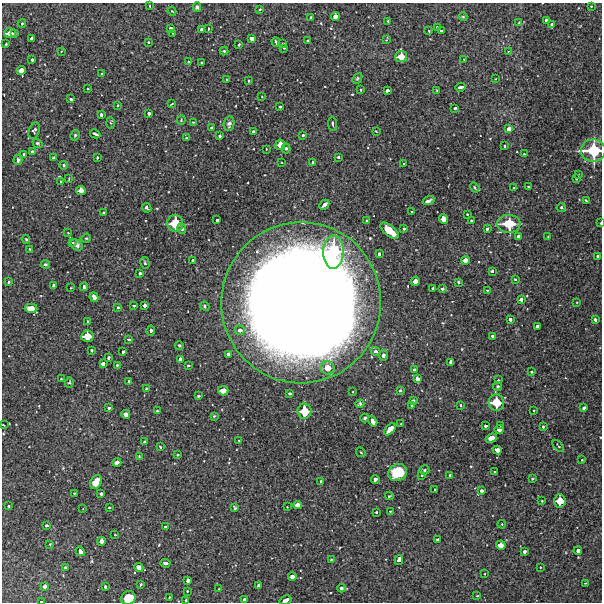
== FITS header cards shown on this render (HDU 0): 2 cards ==
NAXIS1  =                  600 / Width of image
NAXIS2  =                  600 / Height of image

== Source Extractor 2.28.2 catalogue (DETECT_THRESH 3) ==
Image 600 x 600 px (HDU 0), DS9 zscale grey, 1 PNG px = 1 image px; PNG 604 x 604 px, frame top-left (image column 1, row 600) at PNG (2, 3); each listed source drawn as its Kron ellipse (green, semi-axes under 4 px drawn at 4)
Background 3480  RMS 220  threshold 657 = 3 sigma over >= 5 px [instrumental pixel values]
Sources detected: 281; all 281 listed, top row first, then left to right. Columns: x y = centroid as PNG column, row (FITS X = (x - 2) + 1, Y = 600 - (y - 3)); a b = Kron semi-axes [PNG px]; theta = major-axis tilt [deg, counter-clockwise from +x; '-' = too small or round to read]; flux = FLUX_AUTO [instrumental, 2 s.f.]
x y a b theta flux
150 6 3 2 - 1.1e+04
591 6 3 2 - 8.5e+03
197 7 4 4 - 3.9e+04
260 9 3 3 - 1.6e+04
172 11 4 3 - 9.9e+03
335 17 4 4 - 1.0e+05
463 17 4 4 - 1.7e+04
310 18 3 3 - 2.3e+04
546 20 3 3 - 2.8e+04
388 21 3 2 - 1.1e+04
22 23 4 3 - 2.2e+04
519 23 3 3 - 1.3e+04
552 24 4 3 - 2.8e+04
438 27 3 3 - 2.9e+04
170 28 3 3 - 3.9e+04
208 29 3 2 - 1.4e+04
202 30 4 3 - 5.8e+04
429 31 3 2 - 1.4e+04
441 31 3 2 - 2.0e+04
10 33 6 5 - 1.8e+05
15 33 3 2 - 2.6e+04
172 33 2 2 - 8.9e+03
252 38 4 4 - 8.8e+04
32 39 4 3 - 6.3e+04
386 39 4 2 - 1.1e+04
308 41 3 3 - 2.0e+04
148 42 3 3 - 1.2e+04
276 42 4 2 - 2.2e+04
283 43 2 2 - 1.1e+04
6 44 3 3 - 1.4e+04
239 45 3 2 - 1.3e+04
284 48 2 2 - 9.5e+03
61 51 3 2 - 1.1e+04
224 51 4 4 - 1.9e+04
508 51 3 2 - 9.6e+03
401 57 6 5 - 2.1e+05
32 60 3 3 - 2.9e+04
464 60 3 2 - 9.6e+03
189 61 3 2 - 1.3e+04
201 63 3 2 - 1.4e+04
21 70 4 4 - 1.2e+05
102 73 3 3 - 1.6e+04
357 78 6 4 49 2.2e+04
495 79 3 2 - 1.2e+04
226 80 3 3 - 1.7e+04
249 81 3 2 - 1.5e+04
460 87 5 3 - 3.9e+04
88 89 2 2 - 1.2e+04
361 90 3 2 - 1.4e+04
437 90 3 2 - 9.6e+03
387 91 4 3 - 5.5e+04
262 97 2 2 - 8.1e+03
71 99 3 3 - 2.2e+04
172 104 4 2 - 1.3e+04
118 105 3 2 - 1.7e+04
280 107 3 3 - 1.9e+04
455 108 3 2 - 3.0e+04
149 113 3 3 - 3.3e+04
101 115 4 3 - 3.0e+04
181 120 5 4 - 1.7e+04
193 122 3 3 - 1.3e+04
110 123 5 4 - 1.9e+04
229 124 7 5 79 5.3e+04
333 124 7 3 -85 2.0e+04
211 128 3 2 - 1.1e+04
509 129 4 4 - 9.3e+04
34 131 8 5 71 3.5e+04
253 131 3 2 - 1.7e+04
376 131 4 2 - 1.0e+04
95 134 5 3 - 3.2e+04
75 135 5 4 - 1.9e+04
303 135 3 3 - 1.8e+04
220 136 3 3 - 4.2e+04
186 138 3 3 - 1.6e+04
37 143 5 4 - 2.0e+04
280 145 5 5 - 1.7e+05
504 146 3 3 - 2.8e+04
286 148 5 4 - 2.3e+04
266 149 3 2 - 1.0e+04
593 150 12 11 - 8.0e+05
32 151 3 2 - 1.6e+04
24 154 3 3 - 2.6e+04
524 154 3 2 - 1.4e+04
338 157 3 3 - 2.3e+04
54 158 3 3 - 2.1e+04
97 158 3 2 - 2.3e+04
18 160 5 4 - 4.2e+04
282 162 2 2 - 1.2e+04
312 162 3 3 - 2.1e+04
404 164 2 2 - 1.2e+04
64 165 4 4 - 2.0e+04
578 175 3 2 - 8.4e+03
577 178 3 3 - 2.9e+04
69 179 3 2 - 1.1e+04
61 181 3 2 - 1.7e+04
514 187 3 2 - 1.6e+04
528 187 3 2 - 1.3e+04
475 188 5 3 - 1.8e+04
81 190 5 4 - 1.4e+05
428 201 6 3 18 4.7e+04
586 201 4 2 - 1.6e+04
324 205 5 3 - 6.7e+04
147 208 5 3 - 3.2e+04
561 208 4 4 - 2.9e+04
412 212 3 3 - 2.6e+04
103 213 3 3 - 2.5e+04
467 214 3 2 - 1.3e+04
443 219 5 4 - 1.4e+05
217 220 3 3 - 4.0e+04
366 220 3 3 - 1.5e+04
471 220 3 2 - 1.7e+04
175 223 8 8 - 4.7e+05
601 223 3 2 - 2.2e+04
509 224 11 9 -2 5.9e+05
404 228 3 3 - 3.5e+04
182 229 5 4 - 4.1e+04
487 229 3 3 - 3.0e+04
389 231 11 5 -40 3.6e+05
68 233 3 3 - 1.3e+04
548 236 2 2 - 7.7e+03
518 237 4 3 - 5.6e+04
86 238 5 4 - 1.6e+04
26 239 4 3 - 1.6e+04
73 243 3 2 - 9.0e+03
77 245 6 5 - 3.5e+04
30 249 3 2 - 1.3e+04
333 252 17 10 89 9.4e+05
379 254 3 3 - 3.5e+04
598 256 3 3 - 2.6e+04
193 260 3 3 - 1.5e+04
465 260 4 4 - 1.0e+05
145 263 6 4 -75 2.2e+04
45 264 4 4 - 2.1e+04
492 271 3 3 - 3.6e+04
140 273 3 3 - 3.0e+04
515 279 3 3 - 1.4e+04
415 281 4 4 - 1.1e+05
8 282 3 3 - 1.9e+04
459 282 4 3 - 2.2e+04
53 286 4 3 - 5.7e+04
84 287 4 3 - 4.0e+04
71 288 3 2 - 1.1e+04
433 289 4 3 - 3.9e+04
442 289 3 3 - 2.5e+04
487 290 4 3 - 1.5e+04
94 297 5 4 - 9.8e+04
521 299 4 3 - 6.1e+04
577 302 2 2 - 9.0e+03
301 303 80 79 - 4.3e+07
134 305 3 3 - 2.2e+04
144 305 3 3 - 5.4e+04
205 306 5 4 - 2.4e+04
118 307 4 3 - 1.7e+04
31 308 6 4 -3 1.5e+05
510 319 3 3 - 4.5e+04
595 320 3 3 - 3.5e+04
87 321 3 2 - 8.6e+03
538 326 4 4 - 7.4e+04
151 330 5 4 - 2.6e+04
240 330 5 5 - 6.6e+04
87 336 6 5 - 2.6e+05
492 336 3 3 - 3.0e+04
129 339 3 3 - 2.6e+04
179 345 4 4 - 1.9e+04
92 350 3 3 - 2.2e+04
376 351 5 4 - 3.1e+04
123 352 3 3 - 2.2e+04
229 354 3 3 - 4.2e+04
383 355 5 4 - 4.1e+04
109 358 3 3 - 3.7e+04
181 359 4 3 - 7.6e+04
451 362 4 4 - 9.6e+04
103 364 4 4 - 7.4e+04
117 365 3 3 - 1.3e+04
188 366 3 3 - 2.3e+04
327 368 7 7 - 2.2e+05
414 369 3 2 - 1.4e+04
531 372 4 3 - 2.1e+04
61 379 2 2 - 9.8e+03
417 379 4 4 - 9.4e+04
498 380 3 2 - 1.2e+04
129 382 3 3 - 4.4e+04
69 383 5 4 - 2.1e+04
498 386 5 4 - 2.5e+04
146 388 4 2 - 1.1e+04
400 390 4 3 - 1.8e+04
223 391 5 4 - 1.5e+05
353 392 3 3 - 1.6e+04
290 393 3 3 - 2.5e+04
198 396 3 3 - 2.2e+04
413 401 4 3 - 3.2e+04
496 402 8 7 - 3.8e+05
360 404 4 4 - 2.6e+04
411 405 3 3 - 2.4e+04
461 405 3 2 - 1.5e+04
109 408 4 3 - 2.5e+04
584 408 4 3 - 3.0e+04
157 411 3 3 - 1.7e+04
304 411 7 7 - 3.9e+05
534 411 3 2 - 1.6e+04
126 414 4 4 - 1.2e+05
214 416 3 3 - 1.9e+04
365 418 4 4 - 2.3e+04
373 421 5 3 - 8.8e+04
401 424 3 3 - 1.3e+04
3 425 3 2 - 1.4e+04
501 425 3 3 - 1.7e+04
485 426 3 3 - 3.3e+04
543 427 3 3 - 2.1e+04
390 429 7 4 47 1.9e+05
499 430 4 3 - 8.5e+04
491 438 6 4 22 2.0e+05
239 440 3 2 - 1.0e+04
145 442 3 3 - 2.7e+04
558 446 7 2 -48 1.3e+04
160 447 3 2 - 1.8e+04
497 450 4 4 - 8.6e+04
361 452 5 2 - 1.2e+04
178 455 3 2 - 1.2e+04
139 456 4 3 - 1.2e+04
582 460 3 3 - 1.0e+04
117 463 4 3 - 7.2e+04
424 470 5 4 - 2.0e+04
495 472 3 3 - 1.6e+04
397 473 10 8 33 5.2e+05
422 475 3 2 - 1.4e+04
450 475 3 3 - 2.2e+04
375 479 4 3 - 3.5e+04
532 479 4 3 - 1.4e+04
321 481 3 3 - 2.3e+04
96 482 7 5 58 1.7e+05
435 489 3 2 - 1.2e+04
481 491 4 3 - 2.8e+04
75 493 3 2 - 1.5e+04
101 494 3 3 - 3.3e+04
389 496 4 3 - 1.7e+04
542 501 3 3 - 1.4e+04
560 501 7 5 -86 2.6e+05
297 505 4 4 - 8.1e+04
9 506 3 3 - 2.5e+04
287 507 2 2 - 9.6e+03
109 508 3 2 - 2.2e+04
235 508 4 3 - 2.6e+04
83 509 2 2 - 8.5e+03
390 511 3 2 - 1.1e+04
376 512 3 3 - 2.4e+04
502 524 4 3 - 1.2e+04
46 525 3 3 - 3.1e+04
165 526 3 3 - 4.0e+04
115 535 3 2 - 9.1e+03
438 539 4 3 - 5.2e+04
102 541 4 4 - 1.0e+05
50 544 3 2 - 1.2e+04
501 545 5 4 - 1.6e+05
80 551 5 4 - 8.6e+04
525 551 3 3 - 5.7e+04
578 551 4 4 - 8.7e+04
331 560 3 2 - 1.2e+04
399 560 5 3 - 6.5e+04
166 563 5 3 - 3.1e+04
65 567 3 2 - 1.5e+04
139 567 5 4 - 6.9e+04
540 567 4 3 - 1.2e+04
485 574 4 2 - 9.6e+03
292 577 4 4 - 9.1e+04
188 580 4 4 - 7.8e+04
585 583 3 2 - 1.1e+04
141 584 3 2 - 1.2e+04
258 585 3 3 - 3.0e+04
44 586 4 3 - 5.4e+04
105 587 3 3 - 2.2e+04
341 588 4 4 - 3.5e+04
219 589 3 2 - 9.1e+03
187 591 3 3 - 1.7e+04
477 596 3 2 - 9.9e+03
169 597 3 2 - 9.3e+03
128 598 7 6 - 3.5e+05
186 600 3 3 - 2.4e+04
244 600 3 3 - 4.0e+04
285 600 6 3 29 8.4e+04
41 602 3 2 - 2.4e+04
At the frame edge (FLAGS 8, measured only in part): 7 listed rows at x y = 593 150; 601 223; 3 425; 128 598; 186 600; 285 600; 41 602

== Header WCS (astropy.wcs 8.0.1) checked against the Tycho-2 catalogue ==
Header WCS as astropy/WCSLIB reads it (CRVAL/CRPIX/CD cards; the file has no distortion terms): RA---TAN/DEC--TAN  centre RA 03:19:51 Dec -26:04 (49.96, -26.06 deg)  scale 2 arcsec/px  FOV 20.0' x 20.0'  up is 0 deg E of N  parity normal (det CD < 0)
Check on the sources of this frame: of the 60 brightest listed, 4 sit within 3.0 arcsec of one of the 5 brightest Tycho-2 stars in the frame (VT <= 12.25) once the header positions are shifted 0.50 arcsec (0.07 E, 0.50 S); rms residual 1.14 arcsec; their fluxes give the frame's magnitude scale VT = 26.30 - 2.5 log10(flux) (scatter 0.19 mag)
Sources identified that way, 4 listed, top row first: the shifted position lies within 3.0 arcsec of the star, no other Tycho-2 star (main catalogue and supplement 1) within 6.0 arcsec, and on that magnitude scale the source's flux lands within +1.5 / -3 mag of the star's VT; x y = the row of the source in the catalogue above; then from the Tycho-2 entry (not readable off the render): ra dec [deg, ICRS J2000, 3 dp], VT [Tycho-2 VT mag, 2 dp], TYC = Tycho-2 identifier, HIP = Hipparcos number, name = IAU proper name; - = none
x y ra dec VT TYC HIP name
593 150 49.783 -25.976 11.18 6442-1014-1 - -
175 223 50.042 -26.017 12.25 6442-922-1 - -
509 224 49.835 -26.017 11.74 6442-1107-1 - -
333 252 49.944 -26.032 11.61 6442-962-1 - -